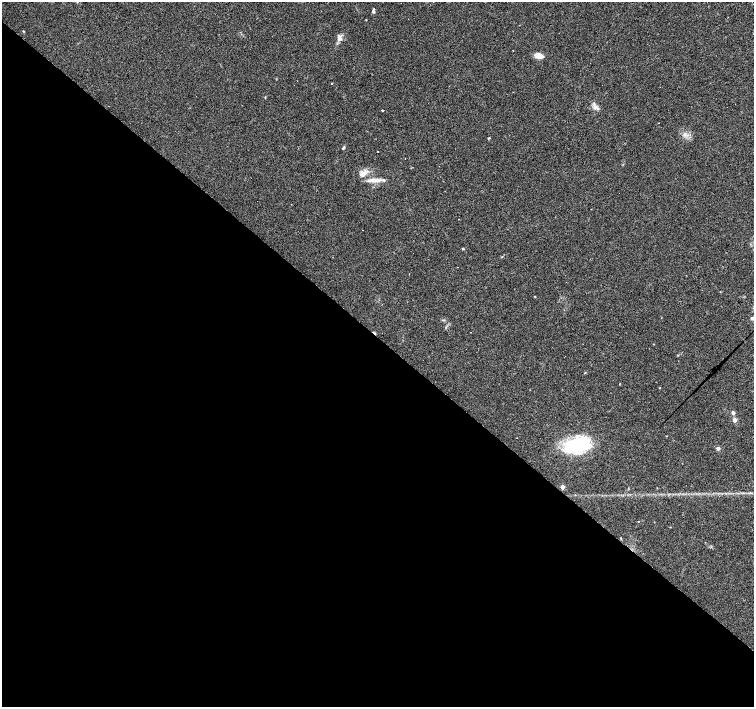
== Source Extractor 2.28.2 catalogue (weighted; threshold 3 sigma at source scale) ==
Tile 14 of 4 x 4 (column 2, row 4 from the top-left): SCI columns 1507-3009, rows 228-1636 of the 6016 x 6022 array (HDU 1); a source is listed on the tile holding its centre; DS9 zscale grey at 2 x 2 block average (1 PNG px = mean of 2 x 2 image px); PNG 756 x 709 px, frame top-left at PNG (2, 2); no overlay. Shown black and unused: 53% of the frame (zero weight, under 3 of 4 exposures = <1% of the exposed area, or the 3 px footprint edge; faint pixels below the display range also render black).
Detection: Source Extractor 2.28.2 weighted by HDU 2 'WHT'; one run over the whole footprint, this tile lists its part. Background 0.038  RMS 0.0036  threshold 0.0164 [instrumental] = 3 sigma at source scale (4.5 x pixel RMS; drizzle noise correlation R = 1.50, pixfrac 1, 0.0396/0.0396 arcsec/px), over >= 5 px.
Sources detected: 30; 8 cosmic-ray / hot-pixel residue — not listed; the other 22 listed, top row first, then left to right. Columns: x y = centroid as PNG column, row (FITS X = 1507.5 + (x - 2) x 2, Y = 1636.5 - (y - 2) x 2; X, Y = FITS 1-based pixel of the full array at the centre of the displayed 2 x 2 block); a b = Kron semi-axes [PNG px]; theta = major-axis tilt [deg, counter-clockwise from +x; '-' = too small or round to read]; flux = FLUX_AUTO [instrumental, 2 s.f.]
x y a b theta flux
373 11 4 3 - 1.6
23 31 3 2 - 0.45
339 37 10 4 73 3.3
539 56 7 4 -12 9.3
265 97 3 2 - 0.43
596 107 8 2 -53 1.8
382 110 2 2 - 10
685 135 4 3 - 1.5
489 138 3 2 - 0.7
343 148 5 2 - 0.88
362 174 9 8 - 6.3
374 180 19 5 2 7.2
459 219 2 2 - 0.55
463 249 4 2 - 0.74
535 296 3 2 - 0.38
752 318 7 3 30 1.7
733 413 5 4 - 1.7
735 420 5 5 - 2.9
578 445 28 16 11 52
718 448 3 3 - 2.7
562 487 3 2 - 7.9
639 521 2 2 - 0.34
Isophote crosses this tile's border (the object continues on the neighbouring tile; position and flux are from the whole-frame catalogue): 1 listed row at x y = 752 318
Diffuse or blended objects may show on this block-average render without a row.